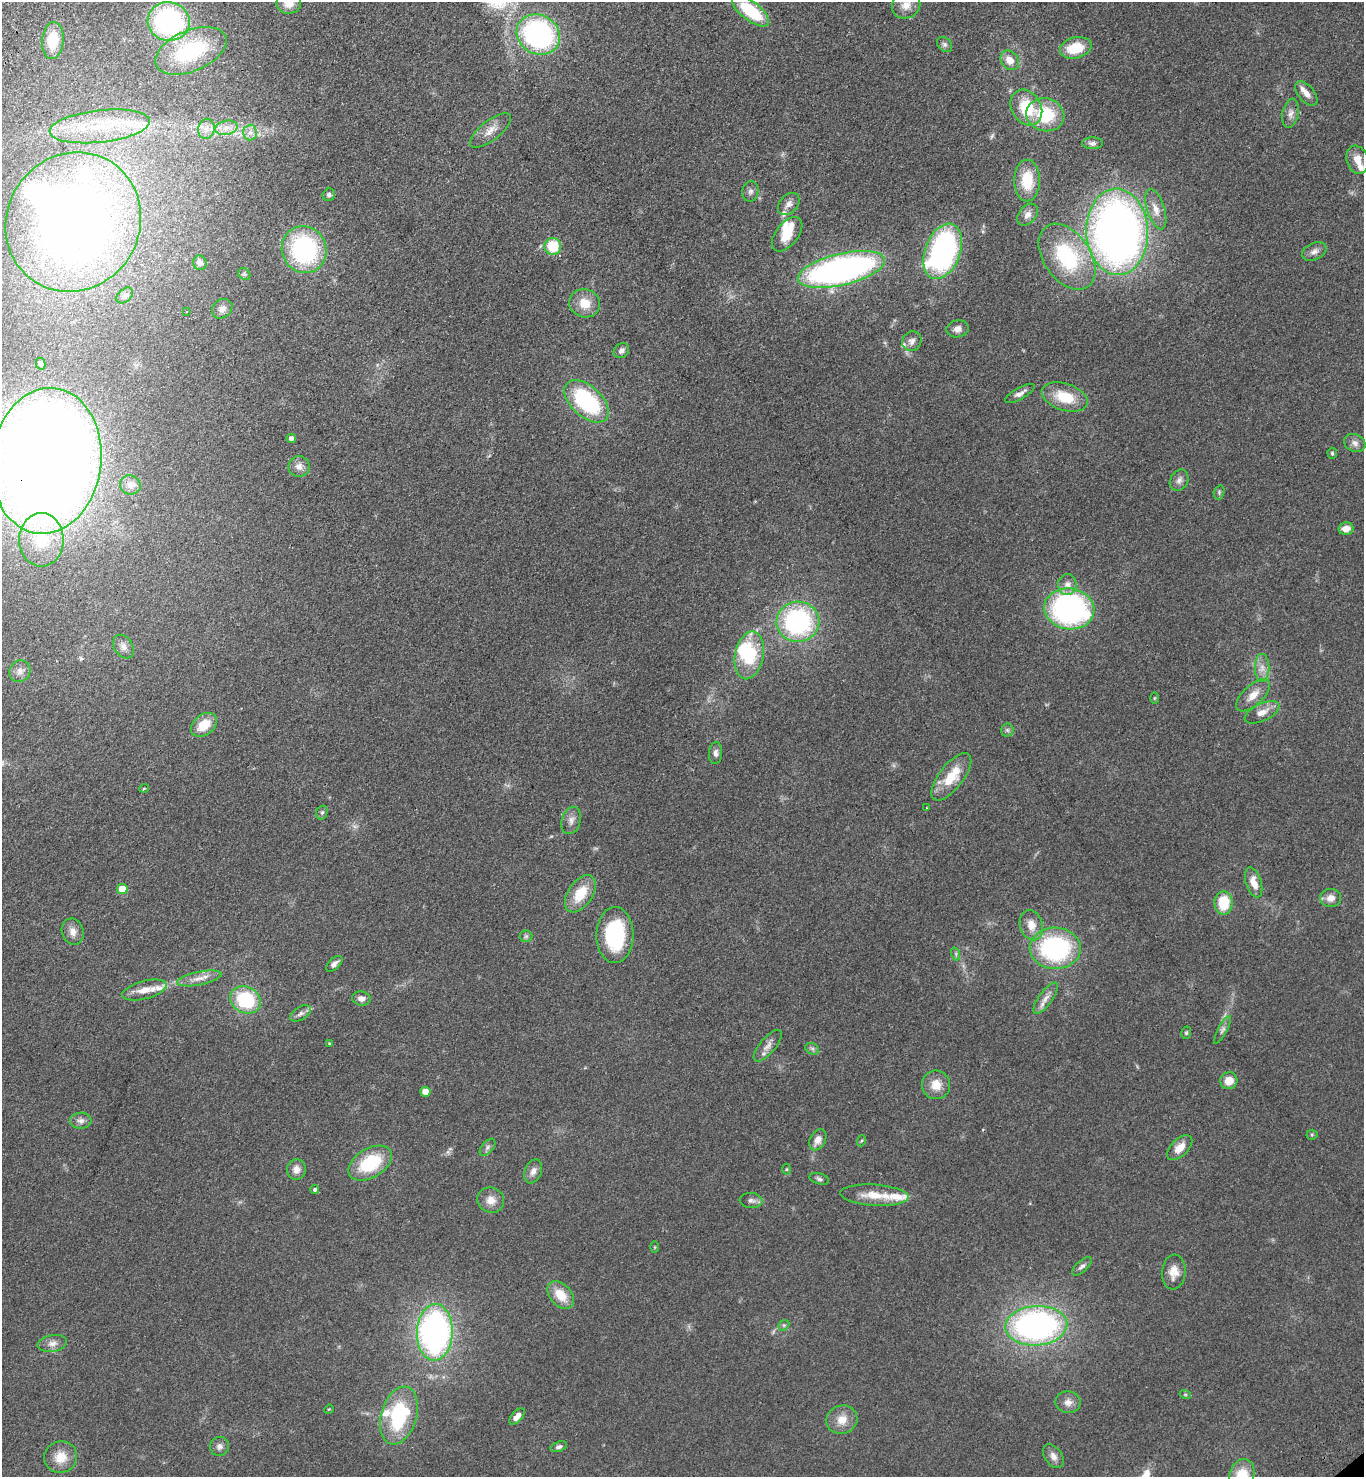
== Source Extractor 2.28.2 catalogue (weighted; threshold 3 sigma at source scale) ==
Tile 11 of 4 x 4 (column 3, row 3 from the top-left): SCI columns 3098-4459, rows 1569-3043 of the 6055 x 6086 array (HDU 1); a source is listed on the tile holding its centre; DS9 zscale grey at full resolution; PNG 1366 x 1479 px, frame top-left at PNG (2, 2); each listed source drawn as its Kron ellipse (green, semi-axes under 4 px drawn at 4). Shown black and unused: <1% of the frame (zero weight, under 3 of 4 exposures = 6% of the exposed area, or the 3 px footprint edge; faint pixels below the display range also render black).
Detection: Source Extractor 2.28.2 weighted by HDU 2 'WHT'; one run over the whole footprint, this tile lists its part. Background 0.0995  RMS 0.0068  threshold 0.0306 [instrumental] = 3 sigma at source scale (4.5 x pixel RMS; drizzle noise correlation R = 1.50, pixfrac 1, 0.05/0.05 arcsec/px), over >= 5 px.
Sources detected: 152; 1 too faint to see at this stretch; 2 inside a brighter object's white glare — neither listed nor drawn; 12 inside a brighter listed object's ellipse — not listed separately; the other 137 listed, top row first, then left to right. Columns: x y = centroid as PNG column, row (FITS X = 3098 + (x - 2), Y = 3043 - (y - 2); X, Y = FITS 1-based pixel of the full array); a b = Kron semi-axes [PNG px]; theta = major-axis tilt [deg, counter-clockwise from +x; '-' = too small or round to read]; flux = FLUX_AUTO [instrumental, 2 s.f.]
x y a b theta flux
289 3 12 10 2 7.6
906 5 14 13 - 7.4
751 11 22 9 -37 38
169 21 21 19 -15 130
538 35 22 19 -30 150
53 41 18 11 85 17
945 44 8 6 -45 2
1076 48 16 10 14 22
191 51 38 20 23 67
1010 60 10 8 -53 8.3
1306 93 14 8 -50 5.1
1026 108 19 14 -59 29
1291 113 15 8 79 4
1045 115 19 16 -17 34
100 126 50 16 6 43
226 128 11 7 11 4.9
206 129 10 8 81 4.5
491 130 25 10 37 7.8
250 132 8 6 88 3.2
1092 143 10 6 -1 2.5
1357 160 14 10 -72 8
1027 180 21 13 90 21
750 191 10 8 78 2.4
329 195 6 6 - 1.8
789 204 13 9 48 4
1156 209 21 8 -72 7.5
1028 215 12 8 49 4.1
73 222 71 66 57 610
1117 232 43 31 -87 510
787 234 20 11 51 12
553 246 8 8 - 22
304 250 24 22 -67 89
943 251 29 17 69 150
1314 252 13 8 25 3.8
1067 257 37 23 -55 59
200 263 7 6 - 3
841 269 44 15 13 250
244 274 7 5 -44 1.5
125 296 9 6 42 2.2
585 303 15 14 - 12
222 309 11 9 37 3.9
186 312 2 2 - 0.72
958 329 11 8 9 4
912 341 10 9 - 3.5
621 351 8 7 - 2.6
41 364 6 4 -76 1.4
1020 393 17 5 30 3.6
1065 397 24 13 -18 21
587 401 27 15 -43 70
291 438 5 4 - 2.9
1355 443 11 8 -25 3.6
1332 453 5 4 - 0.98
46 461 73 55 83 1500
299 466 10 10 - 4.4
1179 480 11 8 59 3.5
130 485 10 9 - 3.9
1219 492 7 5 71 1.1
1346 529 7 6 - 6.8
41 540 26 22 90 29
1067 585 10 9 - 4.7
1069 609 25 20 -9 160
798 622 21 20 - 100
123 647 12 9 -58 4.1
749 655 24 14 79 32
1262 668 14 7 -90 5.3
20 671 11 10 - 4.3
1253 695 21 10 43 8.4
1154 698 5 3 - 0.69
1262 712 19 9 25 7.2
204 725 14 10 38 14
1007 730 6 6 - 1.6
716 753 11 6 86 2.8
951 777 28 12 52 21
144 788 5 3 - 0.55
926 808 3 2 - 0.86
322 812 7 5 73 1.4
571 820 14 9 74 4.5
1254 882 15 7 -72 8.6
122 889 5 5 - 17
580 894 21 12 56 18
1331 898 10 9 - 5.1
1224 903 12 9 89 22
1031 925 15 11 -73 8.2
73 932 13 10 -71 5.5
615 935 28 18 89 61
526 936 6 6 - 1.5
1055 948 25 20 -2 96
956 954 7 4 -72 1.1
334 964 10 5 44 3
199 978 23 6 11 6.5
144 990 23 9 15 9.1
1046 998 18 7 54 5.1
361 999 9 7 -10 4.1
245 1000 16 13 -28 44
300 1013 11 6 31 2.9
1222 1030 15 4 62 2.4
1186 1033 6 5 - 1.1
329 1044 3 2 - 0.72
768 1046 19 7 50 5.2
812 1049 7 5 -30 1.5
1229 1081 8 8 - 8.7
936 1085 14 14 - 9.6
425 1092 5 5 - 12
81 1121 11 8 3 3.3
1312 1135 5 5 - 0.98
818 1140 11 7 62 5.5
861 1141 6 3 70 0.81
487 1147 10 5 50 2.1
1180 1148 15 8 44 7.3
370 1163 24 14 31 36
296 1169 10 9 - 4.9
786 1169 5 3 - 0.69
533 1171 12 8 67 4.1
819 1179 10 5 -14 1.9
315 1190 4 4 - 1.4
874 1195 34 10 -4 14
491 1200 13 12 - 6.9
751 1201 11 7 -5 2.8
655 1247 5 3 - 0.61
1082 1266 12 5 42 2.3
1174 1272 17 12 85 8.1
561 1295 16 10 -47 14
784 1325 6 4 43 1.1
1036 1326 31 19 4 210
435 1332 28 18 88 230
52 1343 15 8 11 4.5
1185 1394 5 3 - 0.7
1068 1402 12 11 - 4.8
329 1409 5 4 - 0.62
399 1415 29 17 74 58
517 1416 10 5 47 4.6
842 1420 16 14 21 9.1
219 1446 9 9 - 3.1
559 1447 8 5 19 2.1
1053 1456 13 8 -55 4.3
61 1457 16 15 - 12
1242 1475 16 12 73 19
Overlapping masked pixels (flux is a lower limit): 1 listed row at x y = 46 461
Isophote crosses this tile's border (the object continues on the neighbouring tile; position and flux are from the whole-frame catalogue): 3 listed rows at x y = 289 3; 46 461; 1242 1475